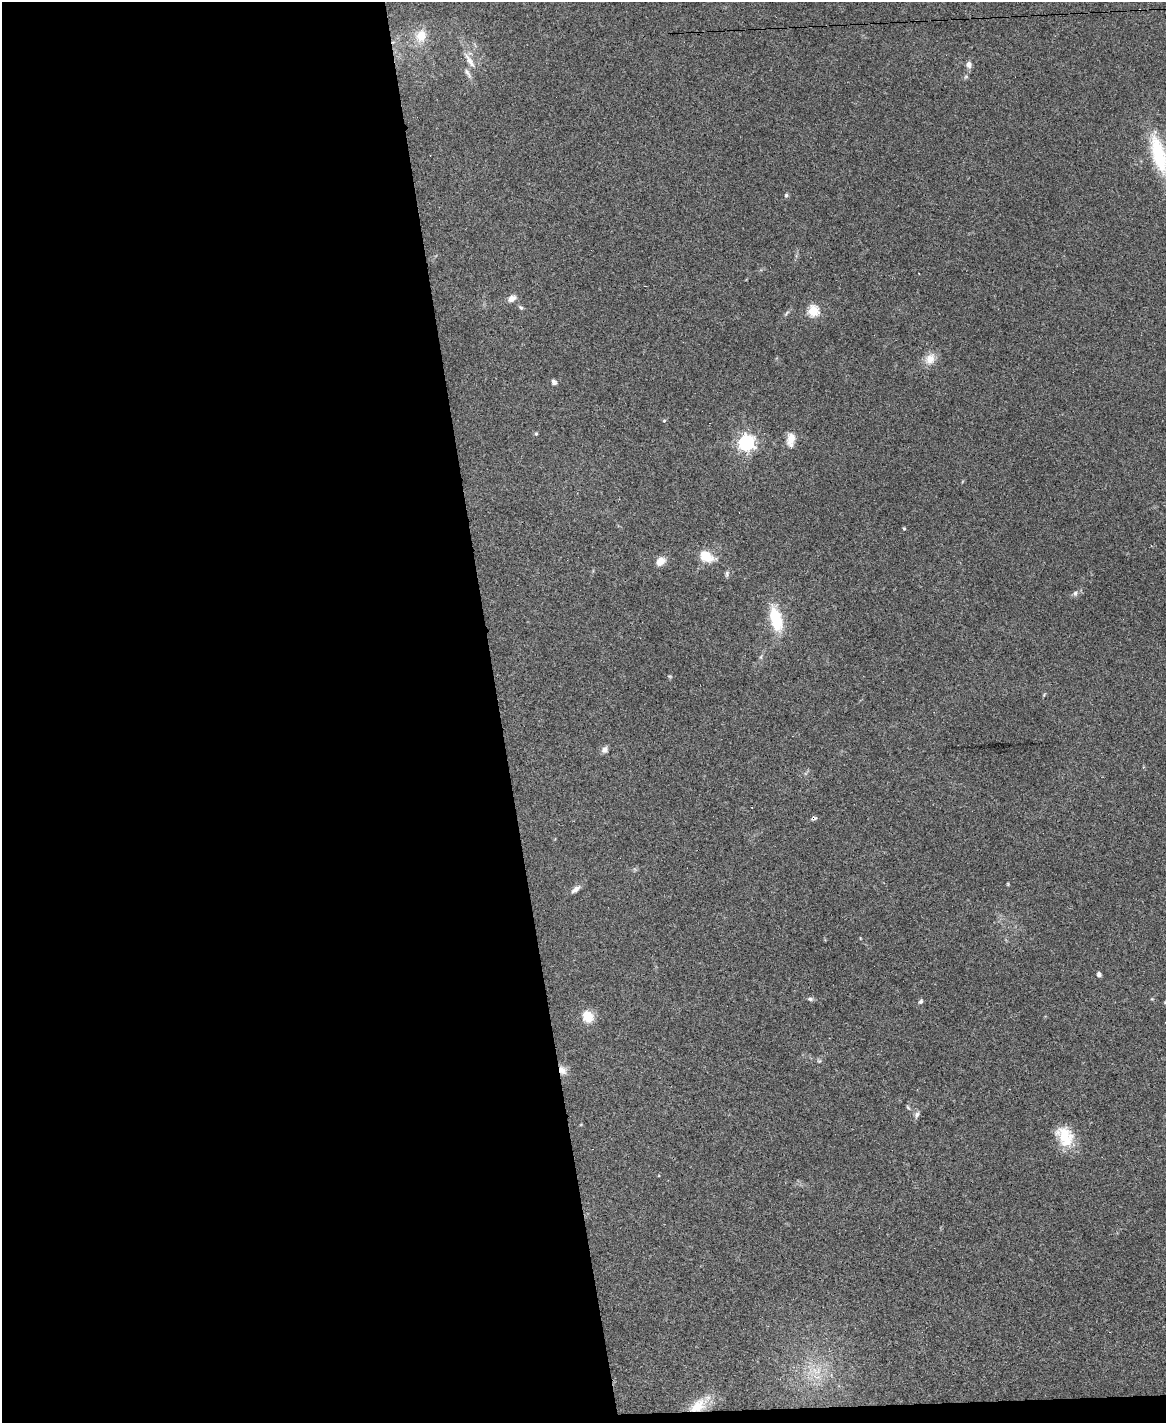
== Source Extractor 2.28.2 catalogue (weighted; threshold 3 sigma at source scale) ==
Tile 9 of 4 x 3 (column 1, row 3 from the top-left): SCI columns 1-1164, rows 240-1660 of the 4656 x 4633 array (HDU 1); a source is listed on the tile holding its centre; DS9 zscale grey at full resolution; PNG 1168 x 1425 px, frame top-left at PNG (2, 2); no overlay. Shown black and unused: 43% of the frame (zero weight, under 3 of 4 exposures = <1% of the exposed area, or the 3 px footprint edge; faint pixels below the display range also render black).
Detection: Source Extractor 2.28.2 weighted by HDU 2 'WHT'; one run over the whole footprint, this tile lists its part. Background 0.0738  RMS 0.005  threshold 0.0223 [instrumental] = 3 sigma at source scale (4.5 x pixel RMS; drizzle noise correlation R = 1.50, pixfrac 1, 0.05/0.05 arcsec/px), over >= 5 px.
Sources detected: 37; all 37 listed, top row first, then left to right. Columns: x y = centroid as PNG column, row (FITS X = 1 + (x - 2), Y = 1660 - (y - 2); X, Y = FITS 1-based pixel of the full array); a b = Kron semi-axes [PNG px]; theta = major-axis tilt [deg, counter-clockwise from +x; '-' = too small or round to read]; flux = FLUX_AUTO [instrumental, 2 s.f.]
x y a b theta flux
421 36 17 14 71 9.2
469 60 25 7 -57 4.6
969 65 7 6 - 2.3
468 73 17 5 -59 2.3
1159 154 52 16 -74 29
786 195 6 5 - 0.81
512 299 9 6 24 3.5
521 307 7 5 -44 0.9
813 311 5 5 - 42
930 359 17 12 59 5.5
554 382 7 5 -53 1.4
664 421 5 3 - 0.49
536 434 5 4 - 0.6
791 439 18 9 84 5.3
746 443 6 6 - 160
904 528 4 3 - 0.64
706 556 18 12 -28 9.5
661 561 9 7 38 5.8
727 573 8 5 76 1.1
1075 593 7 6 - 1.2
776 619 33 14 -76 18
1044 695 6 4 58 0.53
605 750 8 7 - 2.1
814 818 8 5 16 1.1
1008 884 5 3 - 0.44
575 889 12 6 38 2.6
1099 974 5 5 - 1.4
810 999 7 5 -1 1.1
921 1001 6 5 - 1.1
588 1016 12 10 -63 9.5
819 1061 6 5 - 0.74
562 1070 12 9 -54 3.6
908 1107 7 4 -56 0.67
917 1114 9 6 54 1.6
1065 1136 26 18 -58 14
818 1371 11 5 69 2.9
698 1406 26 15 34 11
Overlapping masked pixels (flux is a lower limit): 3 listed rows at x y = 814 818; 562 1070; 698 1406
Isophote crosses this tile's border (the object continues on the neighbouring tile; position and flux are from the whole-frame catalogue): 1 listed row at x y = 1159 154